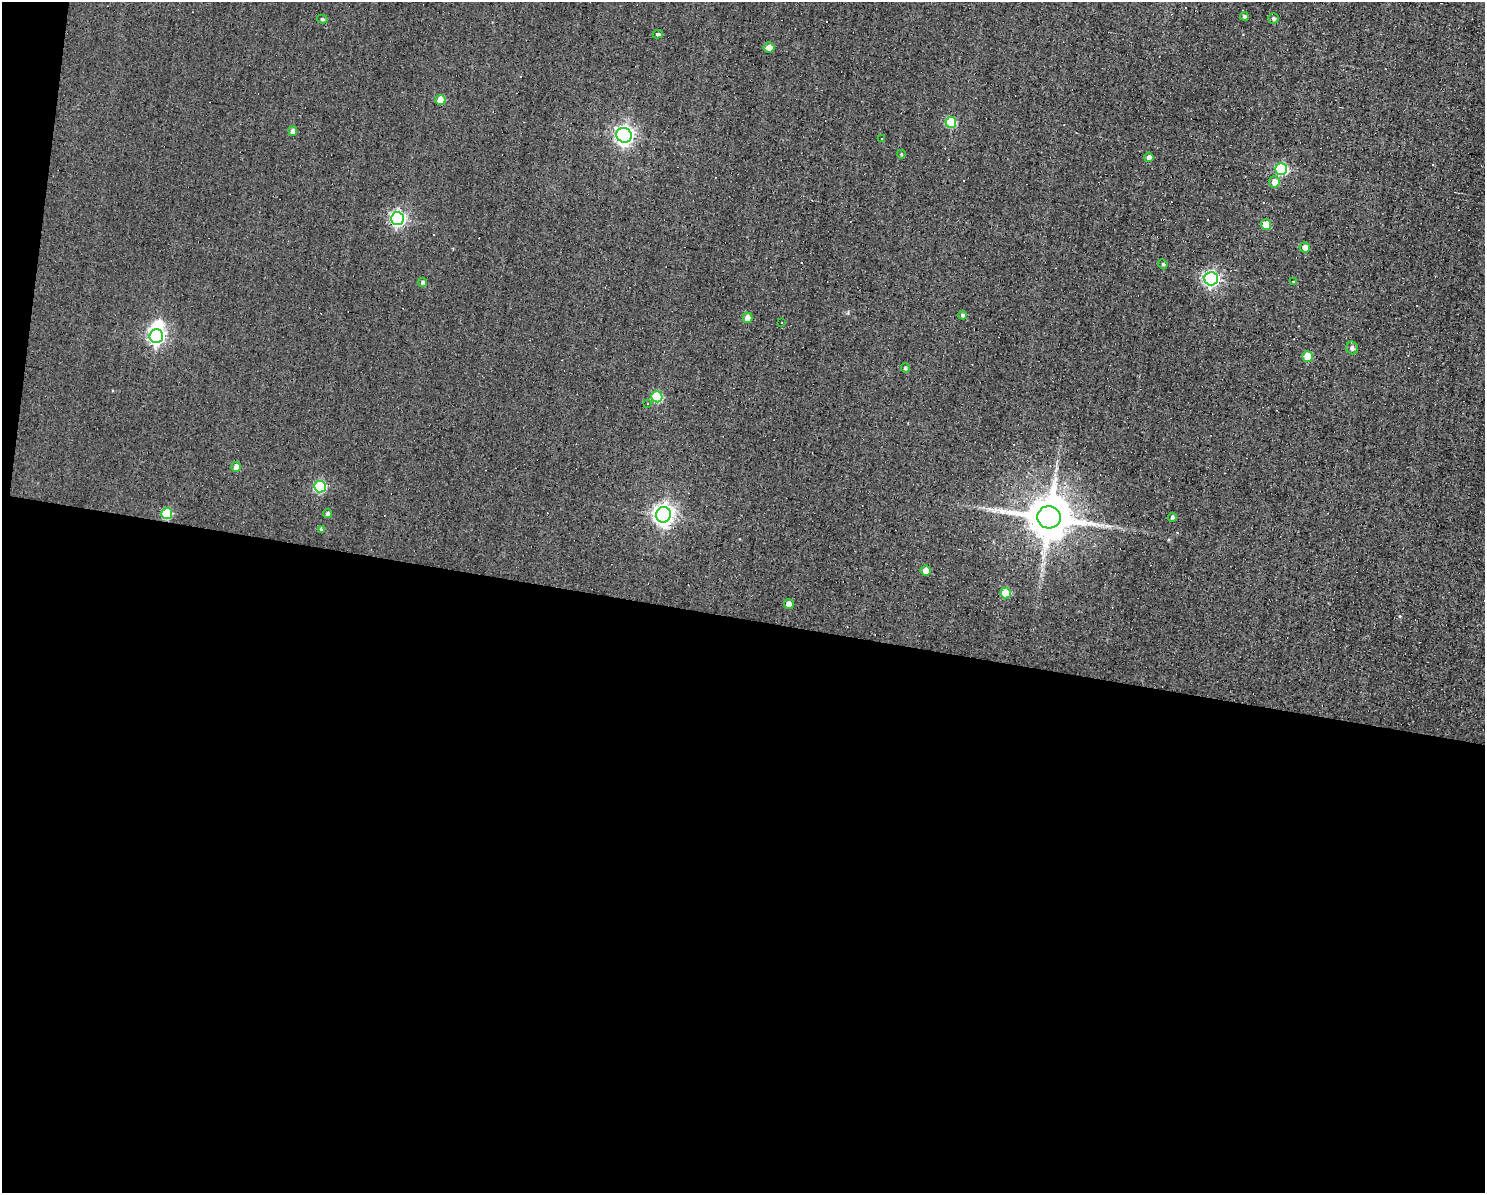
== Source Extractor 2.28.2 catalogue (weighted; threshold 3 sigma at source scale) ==
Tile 10 of 3 x 4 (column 1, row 4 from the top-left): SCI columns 109-1591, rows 1-1191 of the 4781 x 4763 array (HDU 1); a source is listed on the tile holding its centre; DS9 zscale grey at full resolution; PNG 1487 x 1195 px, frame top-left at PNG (2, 2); each listed source drawn as its Kron ellipse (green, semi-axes under 4 px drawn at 4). Shown black and unused: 49% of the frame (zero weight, under 3 of 4 exposures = <1% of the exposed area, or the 3 px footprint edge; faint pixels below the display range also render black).
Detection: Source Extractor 2.28.2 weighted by HDU 2 'WHT'; one run over the whole footprint, this tile lists its part. Background 0.0821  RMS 0.032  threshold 0.142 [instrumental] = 3 sigma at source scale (4.5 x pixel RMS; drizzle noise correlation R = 1.50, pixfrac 1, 0.05/0.05 arcsec/px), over >= 5 px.
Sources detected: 54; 1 inside a brighter object's white glare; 11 cosmic-ray / hot-pixel residue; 1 long thin detection or spike segment (spike, bleed or trail) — neither listed nor drawn; the other 41 listed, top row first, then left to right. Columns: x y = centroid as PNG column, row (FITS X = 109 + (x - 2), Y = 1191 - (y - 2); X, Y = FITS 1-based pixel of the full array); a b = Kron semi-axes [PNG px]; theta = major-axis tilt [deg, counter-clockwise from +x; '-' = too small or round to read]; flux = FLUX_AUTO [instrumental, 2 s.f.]
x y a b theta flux
1244 16 4 4 - 6.2
1273 18 5 5 - 6.7
322 19 5 4 - 4.6
658 34 5 3 - 4.9
769 48 5 5 - 19
440 100 5 5 - 50
951 122 5 5 - 140
293 131 5 4 - 18
624 135 8 7 - 1400
881 139 3 2 - 2.4
901 154 4 3 - 2.6
1149 157 5 4 - 18
1281 169 6 6 - 270
1274 182 6 5 - 28
397 218 6 6 - 740
1266 224 5 5 - 74
1305 247 5 5 - 25
1163 264 5 4 - 4.4
1211 279 7 6 - 820
422 282 4 4 - 5.9
1293 282 3 2 - 4
962 315 4 4 - 7.8
747 318 5 5 - 26
781 322 3 2 - 2.4
156 336 7 7 - 1000
1352 348 6 6 - 9.7
1308 357 5 5 - 87
905 368 5 4 - 6.2
657 397 5 5 - 150
648 404 3 3 - 5.3
236 467 5 4 - 25
320 487 6 5 - 250
167 513 5 5 - 150
327 513 4 4 - 8.6
664 515 8 7 - 1700
1049 517 11 11 - 14000
1172 517 4 4 - 8.4
321 529 4 3 - 5.8
926 570 5 5 - 26
1006 593 5 5 - 84
789 604 5 5 - 19